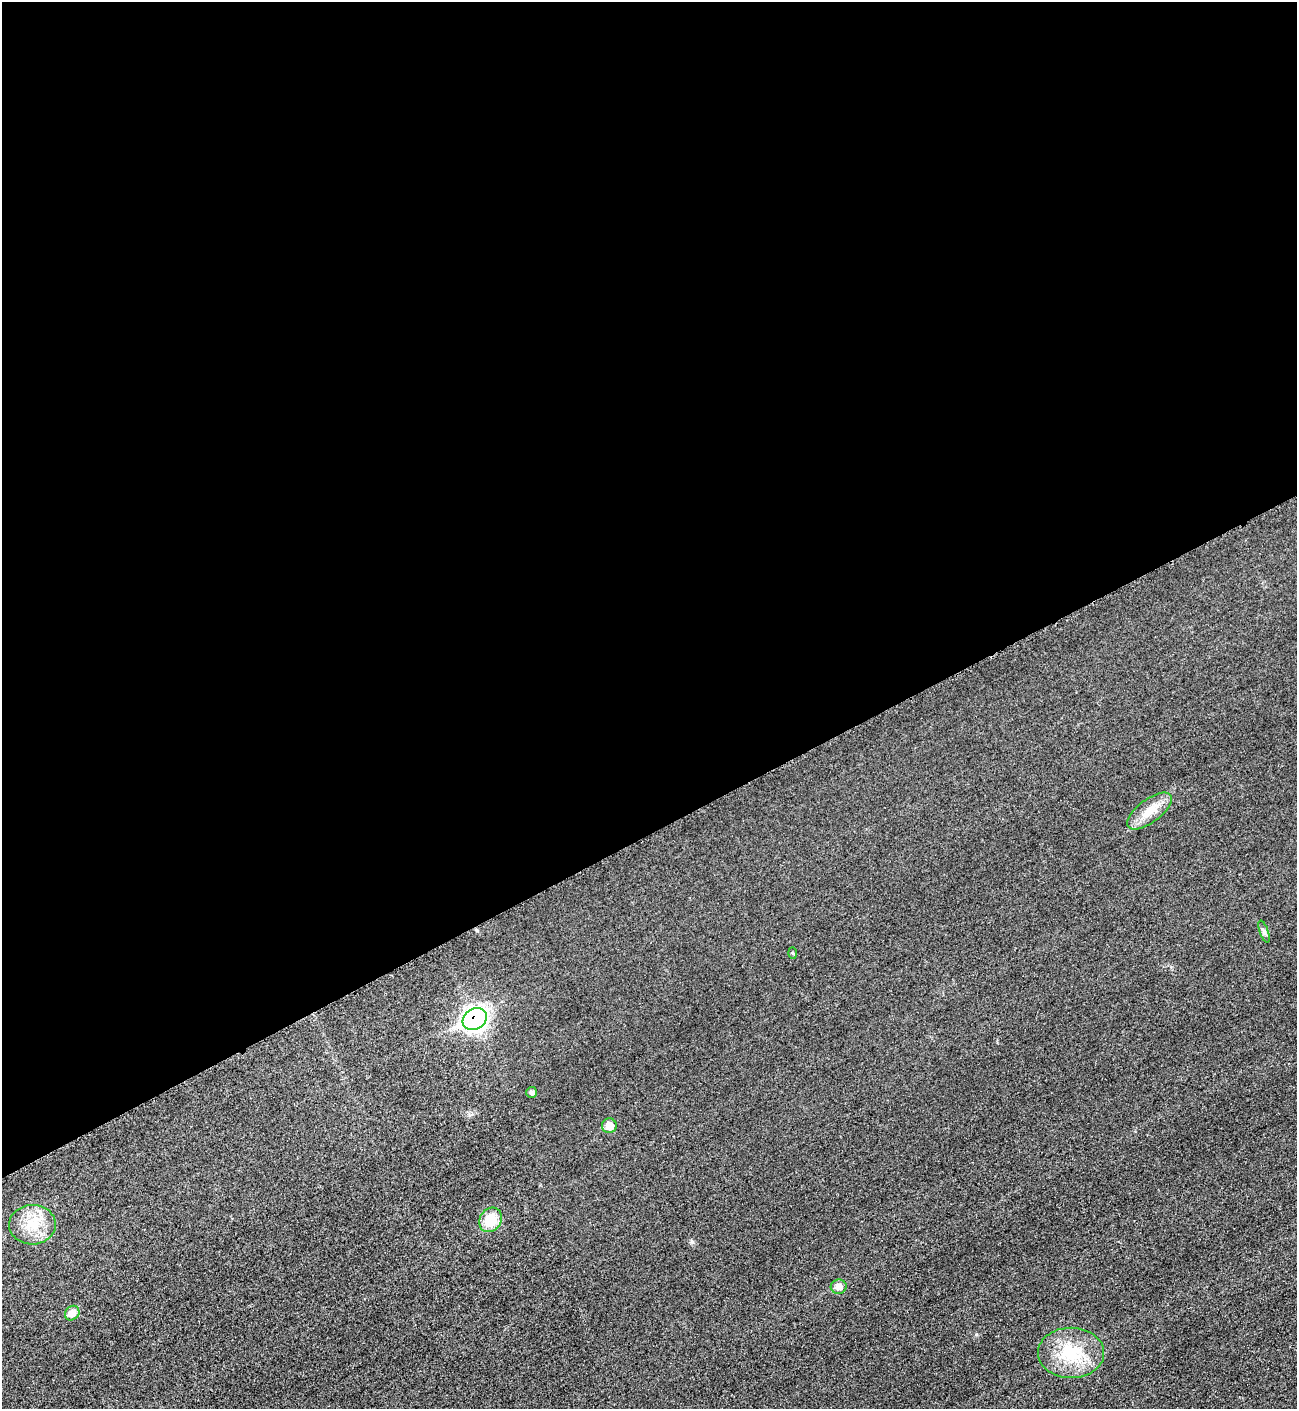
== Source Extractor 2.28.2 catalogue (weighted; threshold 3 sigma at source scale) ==
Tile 2 of 4 x 4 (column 2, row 1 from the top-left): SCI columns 1593-2887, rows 4235-5641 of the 5642 x 5652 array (HDU 1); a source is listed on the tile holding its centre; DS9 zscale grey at full resolution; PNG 1299 x 1411 px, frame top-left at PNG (2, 2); each listed source drawn as its Kron ellipse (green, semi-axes under 4 px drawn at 4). Shown black and unused: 59% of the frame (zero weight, under 3 of 5 exposures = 1% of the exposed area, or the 3 px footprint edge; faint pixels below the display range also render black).
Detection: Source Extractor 2.28.2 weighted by HDU 2 'WHT'; one run over the whole footprint, this tile lists its part. Background 0.0193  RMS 0.0051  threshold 0.0227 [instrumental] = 3 sigma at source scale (4.5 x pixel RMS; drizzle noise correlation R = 1.50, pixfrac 1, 0.05/0.05 arcsec/px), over >= 5 px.
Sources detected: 11; all 11 listed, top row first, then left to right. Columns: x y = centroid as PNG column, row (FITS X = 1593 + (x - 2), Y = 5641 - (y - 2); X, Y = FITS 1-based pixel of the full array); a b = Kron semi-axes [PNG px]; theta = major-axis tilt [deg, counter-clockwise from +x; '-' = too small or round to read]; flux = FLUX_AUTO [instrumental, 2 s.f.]
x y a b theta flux
1149 811 26 11 37 8.6
1264 931 11 3 -71 1.1
792 953 5 4 - 0.59
475 1019 13 10 29 210
532 1092 5 5 - 1.1
609 1126 7 7 - 6.1
491 1220 13 10 55 13
32 1225 23 20 2 14
839 1287 8 7 - 3.9
72 1313 8 6 47 5.8
1071 1353 33 25 -1 24
Overlapping masked pixels (flux is a lower limit): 1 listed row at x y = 475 1019
Unlisted compact peaks at least as high as the median listed source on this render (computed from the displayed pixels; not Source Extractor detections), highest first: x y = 692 1242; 976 1334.